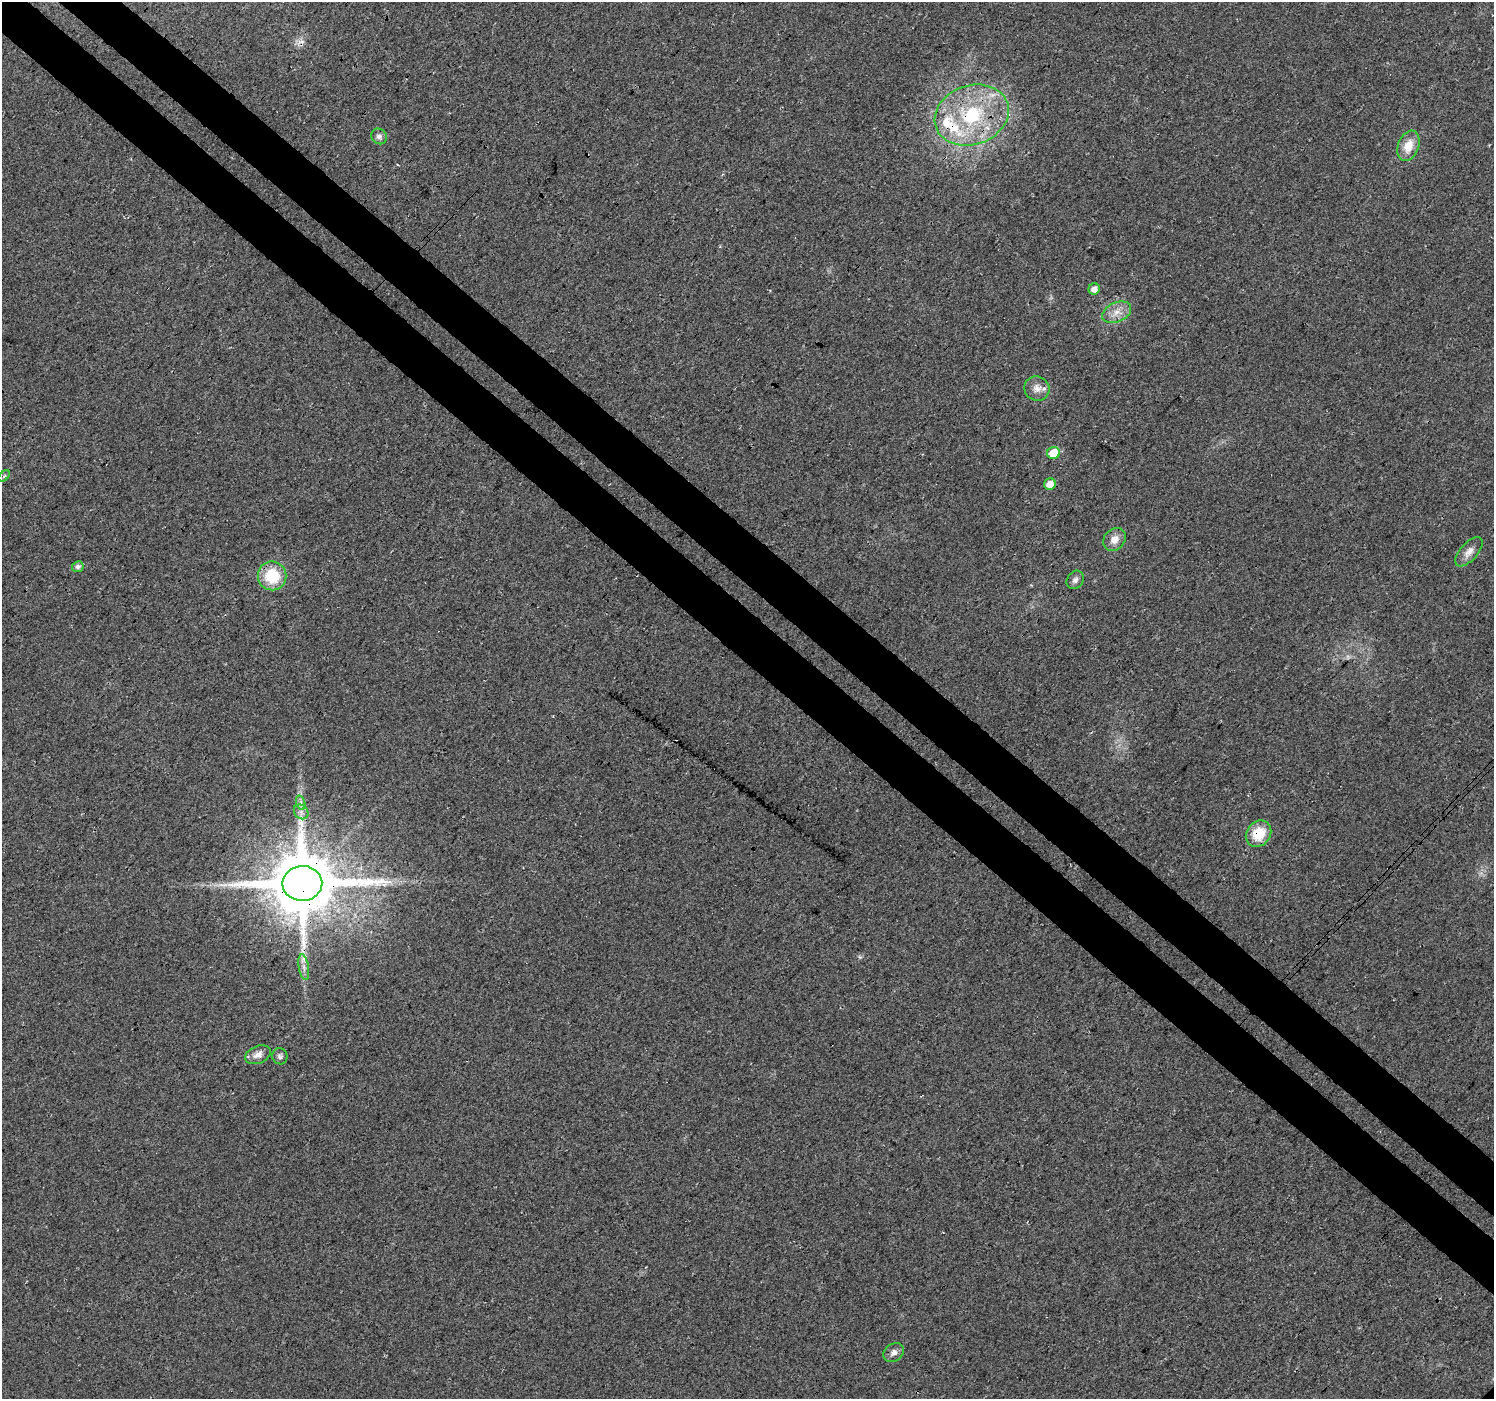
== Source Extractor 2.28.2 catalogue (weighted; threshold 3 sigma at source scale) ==
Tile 11 of 4 x 4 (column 3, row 3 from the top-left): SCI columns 3027-4518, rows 1605-3001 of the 6058 x 6067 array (HDU 1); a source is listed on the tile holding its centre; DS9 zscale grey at full resolution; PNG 1496 x 1401 px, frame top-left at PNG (2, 2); each listed source drawn as its Kron ellipse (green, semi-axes under 4 px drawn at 4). Shown black and unused: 8% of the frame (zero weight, under 3 of 4 exposures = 5% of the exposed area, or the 3 px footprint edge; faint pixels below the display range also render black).
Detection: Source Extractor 2.28.2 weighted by HDU 2 'WHT'; one run over the whole footprint, this tile lists its part. Background 0.0252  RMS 0.0069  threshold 0.0311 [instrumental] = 3 sigma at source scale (4.5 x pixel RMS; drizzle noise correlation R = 1.50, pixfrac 1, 0.0396/0.0396 arcsec/px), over >= 5 px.
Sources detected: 26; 1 long thin detection or spike segment (spike, bleed or trail) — neither listed nor drawn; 3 inside a brighter listed object's ellipse — not listed separately; the other 22 listed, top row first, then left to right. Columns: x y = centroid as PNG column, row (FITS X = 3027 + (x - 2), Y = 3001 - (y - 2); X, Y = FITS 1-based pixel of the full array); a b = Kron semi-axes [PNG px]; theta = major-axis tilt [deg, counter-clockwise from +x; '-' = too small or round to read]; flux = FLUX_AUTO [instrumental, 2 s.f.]
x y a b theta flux
972 115 38 29 19 66
379 136 8 7 - 2.9
1408 146 16 10 70 12
1094 289 6 5 - 4.7
1117 312 15 9 24 7.4
1037 388 13 12 - 5.4
1054 453 6 6 - 17
4 476 7 4 45 1
1050 484 6 5 - 7.5
1114 539 12 10 48 6.3
1469 552 18 8 48 5.7
78 567 6 5 - 2.8
272 576 14 14 - 27
1075 580 10 8 54 2.8
301 803 7 4 -72 2.1
301 812 8 6 -46 3
1259 834 14 12 51 17
302 883 20 17 2 5900
304 967 13 5 -81 3.4
258 1055 13 8 23 4.9
280 1056 8 7 - 2.2
894 1353 11 8 35 3.5
Overlapping masked pixels (flux is a lower limit): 3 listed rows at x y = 972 115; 1259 834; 302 883